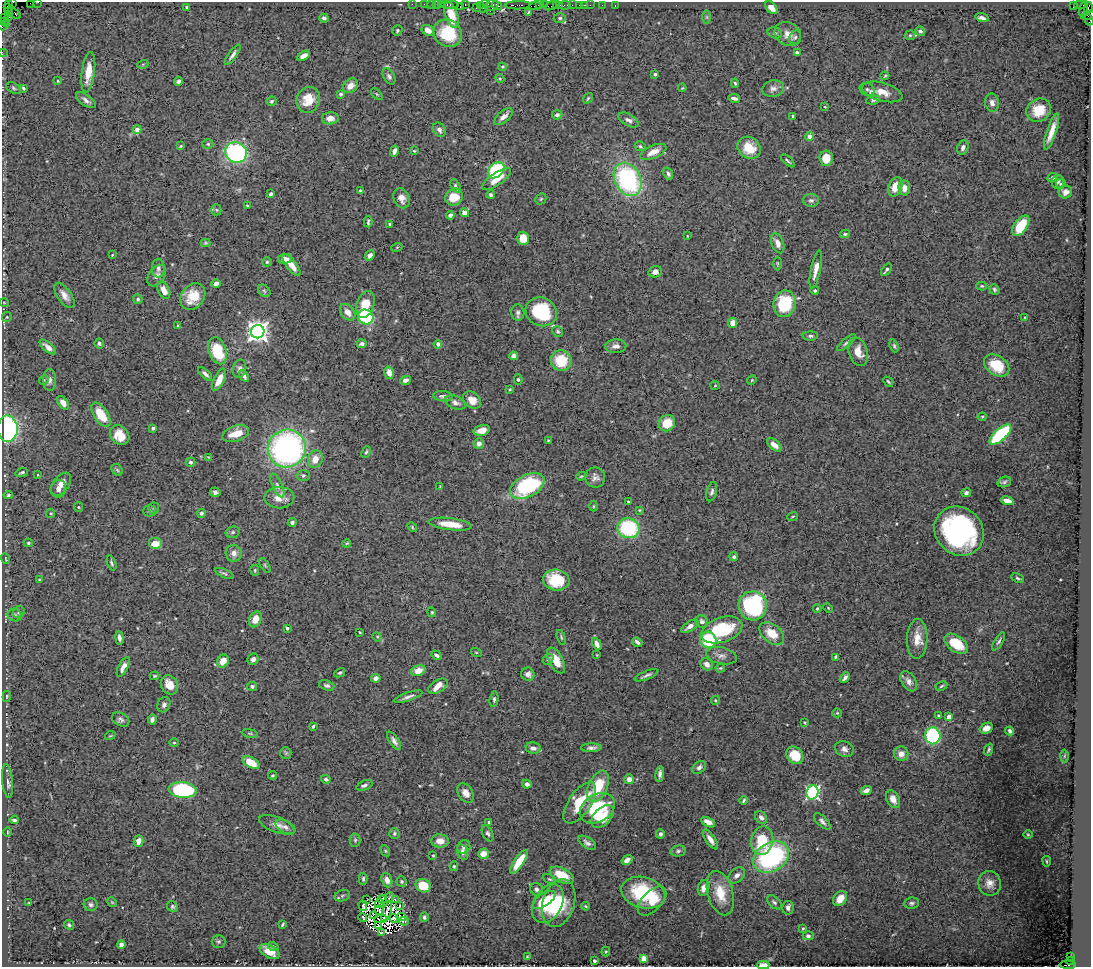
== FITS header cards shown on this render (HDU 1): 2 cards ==
NAXIS1  =                 1089
NAXIS2  =                  965

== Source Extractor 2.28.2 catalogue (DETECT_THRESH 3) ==
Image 1089 x 965 px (HDU 1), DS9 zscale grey, 1 PNG px = 1 image px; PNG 1093 x 969 px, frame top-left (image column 1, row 965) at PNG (2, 2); each listed source drawn as its Kron ellipse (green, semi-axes under 4 px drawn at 4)
Background 0.507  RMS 0.023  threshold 0.0703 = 3 sigma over >= 5 px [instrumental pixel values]
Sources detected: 461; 8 with non-positive FLUX_AUTO (blend fragments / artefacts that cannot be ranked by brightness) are neither listed nor drawn; the other 453 listed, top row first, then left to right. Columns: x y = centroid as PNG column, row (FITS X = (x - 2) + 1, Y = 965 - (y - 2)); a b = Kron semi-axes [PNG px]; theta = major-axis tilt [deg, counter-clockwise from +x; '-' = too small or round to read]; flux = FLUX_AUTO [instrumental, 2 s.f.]
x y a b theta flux
12 2 4 2 - 9.8
38 2 2 2 - 8.9
30 3 2 2 - 8.8
8 4 3 3 - 38
412 4 2 2 - 10
424 4 2 2 - 13
431 4 2 2 - 11
437 4 2 2 - 20
441 4 3 2 - 28
465 4 3 2 - 20
450 5 9 3 0 65
480 5 4 2 - 21
492 5 7 5 23 100
518 5 12 3 1 83
539 5 3 2 - 33
544 5 2 2 - 12
552 5 7 3 27 88
556 5 3 3 - 23
560 5 3 2 - 23
565 5 6 3 8 30
572 5 2 2 - 5.3
579 5 3 3 - 35
584 5 3 2 - 21
590 5 2 2 - 10
602 5 2 2 - 4.1
615 5 3 2 - 15
1073 5 4 3 - 45
1080 5 6 3 0 24
484 6 7 3 75 42
497 6 5 3 - 67
535 6 5 3 - 35
187 7 3 3 - 2
461 7 3 3 - 28
476 7 3 2 - 13
7 8 3 3 - 75
771 8 7 5 -46 12
1088 8 5 2 - 53
1083 9 8 3 78 83
490 11 3 2 - 64
8 12 3 2 - 15
14 13 7 3 -38 64
528 13 4 3 - 2
451 15 13 6 -73 22
1088 15 7 3 15 68
9 17 3 2 - 35
707 17 7 4 90 2.4
5 18 3 2 - 27
324 18 5 4 - 4.5
560 18 6 5 - 3
982 18 7 3 -17 5.3
1089 20 5 3 - 49
4 22 4 2 - 28
7 24 3 2 - 53
2 26 4 2 - 37
428 30 6 5 - 12
397 31 5 5 - 2.3
920 31 5 4 - 4
448 33 15 13 -35 67
775 33 7 5 -16 3.2
788 34 14 11 -31 14
910 35 5 5 - 2.2
795 37 7 5 55 3.4
2 52 2 2 - 16
797 53 4 3 - 4.1
233 55 12 4 55 5.7
304 56 7 4 31 9.4
143 64 5 3 - 1.3
502 67 4 4 - 1.6
88 72 20 6 83 25
655 74 3 3 - 2.7
389 76 9 5 -60 4.5
885 76 4 3 - 1.8
500 78 4 4 - 1.7
58 81 3 3 - 1.4
178 81 4 4 - 3.5
735 83 4 4 - 2
350 86 8 6 41 12
13 88 8 5 -29 3.3
23 88 4 3 - 2.3
682 88 4 3 - 1.3
773 89 11 8 13 7.5
867 89 8 6 -24 4.3
882 92 20 9 -15 21
341 94 4 4 - 3.3
377 94 7 3 -45 1.6
588 98 6 3 54 2.1
734 98 6 3 -11 5.5
86 100 11 5 -35 6.2
308 100 13 11 68 30
873 100 7 4 7 3.3
271 101 5 4 - 2.5
992 103 9 7 -78 7.2
825 107 3 2 - 0.98
1039 110 13 11 34 30
557 115 5 4 - 3.8
793 116 3 3 - 1.7
504 117 11 5 41 9
330 118 8 6 6 10
629 120 11 6 -30 6.4
137 130 4 4 - 11
439 130 7 6 - 5.3
1052 131 19 5 71 18
809 136 4 4 - 8.7
208 144 5 4 - 2.6
181 146 4 3 - 1.5
640 146 6 4 -27 3
963 147 7 5 69 6.1
749 148 12 10 -37 34
394 151 5 4 - 5.8
414 151 4 3 - 1.4
653 152 14 6 24 15
236 153 11 10 - 230
826 158 7 6 - 21
788 161 8 2 -42 2.5
496 170 9 6 45 130
668 174 6 4 -69 4.1
1053 177 5 4 - 5
497 179 17 6 35 18
628 179 17 12 -61 230
1058 182 7 6 - 3.9
1061 184 5 4 - 2.5
455 186 7 4 -63 3.1
895 187 10 6 67 21
904 188 7 5 -86 10
360 190 4 4 - 1.9
1065 192 7 6 - 8
271 194 4 3 - 3.8
491 195 4 4 - 3.2
454 197 9 8 - 24
401 198 10 7 -66 11
541 199 6 5 - 2.1
811 200 8 6 -1 4.6
247 206 3 2 - 1.4
216 210 5 5 - 2.3
464 213 4 4 - 10
450 215 4 4 - 4.9
368 222 5 3 - 2.6
390 224 4 3 - 2.5
1021 226 12 6 56 46
845 234 5 3 - 2.9
687 236 3 2 - 1.1
523 238 6 6 - 23
206 243 5 4 - 1.9
778 243 10 6 -69 9.4
397 247 5 3 - 1.6
112 255 3 2 - 1.3
370 255 5 4 - 6.5
285 259 7 5 8 11
267 262 4 4 - 2
777 263 7 3 -89 1.7
291 265 13 5 -52 15
158 268 9 6 90 5.4
816 269 19 5 78 15
886 270 7 3 53 3.5
655 272 7 5 16 8.1
157 276 12 8 55 7.3
216 284 4 4 - 11
982 286 5 4 - 1.9
994 289 5 4 - 2.8
164 290 9 5 -63 13
264 291 7 5 -45 3
815 291 4 4 - 2.3
64 295 14 7 -55 11
193 297 14 11 52 32
138 299 5 4 - 2.6
4 303 5 3 - 1.1
785 304 13 11 80 81
365 305 14 8 70 28
348 312 9 6 -52 12
518 312 8 6 -85 4.8
541 312 16 14 -27 95
7 317 5 5 - 1.8
366 317 8 7 - 150
1025 317 3 2 - 1.1
733 323 5 4 - 13
178 325 3 2 - 1.2
258 332 7 6 - 1200
558 332 6 5 - 2.7
810 336 7 4 0 3.5
99 343 5 4 - 3.1
846 343 11 4 41 4
362 344 5 4 - 4.5
438 344 4 4 - 6.8
616 346 10 6 3 7.9
894 346 6 4 -70 2.6
48 347 10 4 -40 8.4
218 351 14 9 -71 54
858 352 14 9 -70 19
513 356 4 4 - 9.1
561 361 10 10 - 46
997 365 14 9 -35 37
239 369 9 6 75 5.3
389 373 6 4 -76 12
205 374 9 4 -43 4.9
244 376 6 3 -60 4.4
518 379 5 4 - 2.5
44 380 5 4 - 2.1
50 380 11 6 90 6.7
219 380 12 5 65 19
405 380 6 4 16 5.2
752 380 5 4 - 1.7
888 382 5 3 - 2.1
715 385 5 4 - 1.6
510 389 4 3 - 1.7
443 396 9 5 -3 5.1
472 400 10 7 -41 15
455 402 11 6 -21 5.9
63 403 7 5 -52 10
101 415 14 7 -56 36
982 417 4 4 - 1.4
667 423 8 7 - 30
153 428 3 3 - 3.3
7 429 13 10 -86 260
482 430 8 5 16 13
236 434 13 7 19 28
1000 434 14 5 42 160
120 435 11 9 -47 24
548 440 3 3 - 1.4
479 443 5 5 - 5.8
774 445 9 5 -39 10
287 448 19 18 - 470
366 452 6 3 66 2.1
208 457 4 3 - 1.2
315 459 9 7 72 17
190 462 5 4 - 3.5
117 470 6 5 - 2.5
22 472 6 3 19 2.4
38 475 3 3 - 1.2
303 476 6 5 - 2.9
581 476 5 3 - 1.7
595 477 10 10 - 8
1004 482 7 5 19 2.9
61 484 13 8 53 13
277 485 13 5 -66 5.7
440 486 3 2 - 1.3
527 486 19 11 28 130
59 489 9 7 79 9.2
215 492 5 4 - 4.9
712 492 10 5 74 4.4
966 493 5 4 - 4.3
8 495 4 4 - 1.9
279 498 15 10 1 20
1007 501 7 4 -12 9.9
628 502 3 2 - 1.6
593 506 5 3 - 1.6
78 507 5 4 - 1.7
154 508 6 5 - 2.3
639 510 3 3 - 1.4
150 511 6 5 - 2.5
51 513 4 4 - 2.5
201 513 4 4 - 3.9
793 516 5 2 - 1.4
292 522 4 4 - 3.1
450 524 21 6 -7 29
412 527 5 3 - 1.7
628 528 11 10 - 120
959 531 26 23 -44 320
233 532 7 5 15 3.5
28 543 4 4 - 2
347 543 4 3 - 1.5
155 544 7 6 - 17
234 553 8 8 - 8.7
734 557 4 4 - 3.4
6 559 5 2 - 1.2
111 563 8 4 -69 2.8
265 565 8 3 -57 2.2
255 570 5 3 - 1.6
224 573 10 4 -23 3.1
1018 578 6 3 -25 2.6
39 579 4 2 - 1.2
556 580 13 10 -10 55
753 606 14 14 - 180
817 608 4 3 - 1.9
828 608 5 3 - 1.5
19 612 6 5 - 3.5
432 612 5 4 - 1.8
15 615 7 6 - 4.4
255 619 8 6 62 17
702 622 6 5 - 5.4
690 626 10 5 34 8.2
287 628 3 3 - 3.7
722 630 21 12 18 100
360 632 3 2 - 1.3
772 633 14 9 -38 28
377 637 5 4 - 1.8
561 637 7 4 -73 2.2
119 638 7 4 -81 5.6
917 639 20 10 87 21
708 640 8 8 - 80
999 641 10 4 58 3.3
637 642 5 3 - 4.2
597 644 6 4 -64 8.3
956 644 13 8 -35 35
476 652 5 3 - 1.4
437 655 5 4 - 4
597 655 3 2 - 1
721 656 16 8 -12 9.3
835 657 4 2 - 2.1
253 659 6 5 - 5.4
548 659 6 4 39 2.5
223 661 7 5 65 18
556 661 14 7 -62 24
707 664 7 5 -46 8.9
123 667 10 4 62 9
720 668 5 3 - 1.7
418 671 7 5 19 16
340 673 6 4 28 2.5
528 674 7 6 - 6.1
647 675 12 3 22 4.5
155 676 5 4 - 2.3
376 678 5 4 - 5.5
845 678 6 3 50 4.8
909 681 11 7 -57 8.4
169 685 10 8 -59 21
327 685 8 5 -19 3.6
252 686 5 4 - 4
438 686 11 6 30 14
941 686 6 4 28 2.1
7 696 5 3 - 1.8
408 697 15 4 18 5.9
494 699 8 4 81 3
715 700 4 4 - 1.9
164 705 8 6 63 4.7
837 713 4 4 - 1.7
939 715 3 3 - 2
949 717 4 4 - 22
121 719 9 6 -28 4.6
152 719 5 4 - 5.2
804 722 3 3 - 1.4
313 726 4 3 - 2.5
986 728 7 5 26 7.6
1010 731 4 3 - 3.3
250 733 8 4 -8 2.5
110 736 5 3 - 1.5
933 736 8 7 - 150
394 741 10 4 -56 6.2
174 743 4 3 - 1.4
533 748 7 5 -9 5.4
591 748 10 4 1 5.5
844 749 9 7 -25 7.2
989 750 6 3 67 2.6
286 753 6 5 - 2.2
901 754 7 7 - 11
795 755 9 7 -49 35
1064 756 6 4 88 2
251 762 9 5 -31 28
699 767 7 5 45 5.1
660 774 8 4 82 4.9
273 775 4 3 - 1.7
326 779 5 4 - 3.4
629 779 5 5 - 10
7 781 17 5 -84 6.3
527 784 4 4 - 5.6
364 785 8 4 22 4.4
598 786 17 9 67 49
183 790 14 8 -5 200
866 790 5 4 - 7.2
812 792 7 5 72 340
466 793 10 7 -56 9.4
893 799 9 6 -64 11
744 800 4 2 - 2.1
580 803 24 11 55 52
597 808 19 13 31 94
602 817 13 8 46 28
761 818 7 5 -49 5.3
14 820 4 3 - 2.6
822 821 10 5 -45 5
489 822 4 3 - 2.8
708 822 7 4 -27 10
277 825 19 7 -19 10
285 827 10 6 -33 6
7 832 5 3 - 1.4
394 833 5 5 - 2.4
488 833 8 5 -64 3.6
660 834 5 4 - 4.2
1028 835 4 3 - 1.4
710 839 11 5 -55 9.5
355 840 7 5 88 2.7
138 841 6 4 74 9.3
440 841 8 6 -4 12
762 841 14 11 77 54
587 843 10 5 -35 5.9
464 847 7 6 - 6
385 851 6 4 -60 2.1
678 851 8 5 10 3.6
462 852 8 5 -74 4.8
483 854 5 5 - 14
433 855 3 2 - 1.5
771 857 19 14 32 230
627 860 6 4 33 8.2
1047 861 5 3 - 1.5
519 862 14 5 55 36
454 866 5 4 - 2.2
562 875 13 7 -27 36
737 875 9 6 41 6.7
363 879 6 4 89 2.7
550 879 7 4 -26 2.2
387 880 7 5 -70 7.8
402 881 5 5 - 2.7
989 883 12 11 - 13
423 886 8 6 -22 33
704 888 8 5 78 11
537 889 7 6 - 4.3
643 893 22 15 -16 96
720 893 23 12 -74 35
342 896 8 5 18 3.7
389 897 5 2 - 2.1
382 899 5 2 - 2.7
840 899 8 6 47 19
367 900 2 2 - 1.8
395 900 4 2 - 2.5
544 900 13 6 33 26
652 901 18 10 46 24
112 902 5 4 - 1.7
774 902 8 5 -44 3.8
29 903 3 2 - 1.2
379 903 5 2 - 1.3
559 903 24 16 73 67
912 903 7 5 8 3.7
548 904 21 14 61 72
91 905 7 6 - 4.2
363 906 5 2 - 3.3
399 906 3 2 - 1.4
586 906 4 3 - 1.6
172 907 5 5 - 2.5
788 908 7 5 79 6.4
379 910 5 2 - 3.1
386 912 10 2 70 5.5
374 915 3 2 - 1.3
363 917 4 2 - 2.1
401 917 4 3 - 3
424 917 5 4 - 3.3
394 918 4 3 - 0.18
380 919 6 2 9 0.71
404 921 5 2 - 0.88
282 924 4 3 - 2
69 925 5 4 - 2.7
378 926 4 2 - 1.9
803 928 3 3 - 1.7
381 933 3 3 - 1.8
808 936 5 4 - 4.2
218 941 7 6 - 3
121 945 4 4 - 7.1
273 946 5 4 - 2.5
270 951 11 6 -29 19
606 952 5 4 - 2
1071 956 3 2 - 65
527 957 4 4 - 1.6
644 958 4 4 - 39
594 961 3 3 - 4.7
1070 961 4 3 - 150
763 965 6 3 2 14
1068 965 8 4 -2 490
At the frame edge (FLAGS 8, measured only in part): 10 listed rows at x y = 12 2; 38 2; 30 3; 1088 8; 1088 15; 1089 20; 2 26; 2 52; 763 965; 1068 965
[8 non-positive-flux detections neither listed nor drawn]